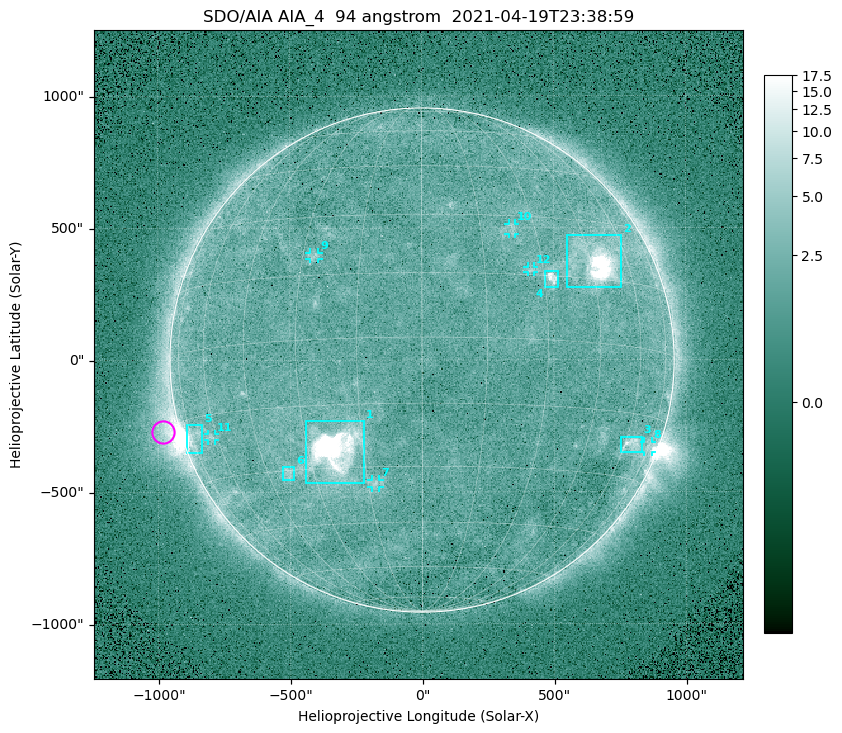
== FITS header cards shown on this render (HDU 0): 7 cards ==
TELESCOP= 'SDO/AIA '
INSTRUME= 'AIA_4   '
WAVELNTH=                   94
WAVEUNIT= 'angstrom'
DATE-OBS= '2021-04-19T23:38:59.12'
CTYPE1  = 'HPLN-TAN'
CTYPE2  = 'HPLT-TAN'

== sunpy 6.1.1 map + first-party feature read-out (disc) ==
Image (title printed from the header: SDO/AIA AIA_4  94 angstrom  2021-04-19T23:38:59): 512 x 512 px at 4.8 arcsec/px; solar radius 955 arcsec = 199 px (full disc in frame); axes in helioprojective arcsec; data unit not stated in the header (colour bar unlabelled)
Orientation: roll -0.138 deg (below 1 deg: not rotated)
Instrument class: DISC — disc imager (sunpy class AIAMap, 94 A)
Bright regions (active regions / flare kernels): reference = the median radial profile (limb darkening/brightening removed); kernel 5 px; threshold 5 sigma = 2.58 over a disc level ~1.77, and >= 1.15x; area >= 9 px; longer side >= 5 px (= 24 arcsec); searched inside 0.97 R_sun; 12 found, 12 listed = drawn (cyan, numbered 1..; 6 of them under ~33 arcsec drawn as corner ticks so the feature stays visible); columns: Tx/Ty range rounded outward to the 10 arcsec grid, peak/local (2 s.f.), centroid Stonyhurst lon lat
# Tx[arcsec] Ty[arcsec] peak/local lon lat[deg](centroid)
1 -440..-220 -470..-230 1240 -23 -26
2 550..760 270..470 62 +47 +19
3 750..830 -350..-290 4.4 +64 -22
4 460..520 270..340 7 +32 +14
5 -900..-830 -350..-240 6 -73 -19
6 -530..-480 -450..-400 3.2 -38 -30
7 -190..-160 -480..-450 3.2 -13 -34
8 840..870 -350..-310 3.1 +75 -22
9 -430..-390 380..410 2.9 -27 +20
10 330..360 470..520 2.7 +24 +27
11 -810..-780 -300..-280 2.8 -63 -20
12 400..430 330..360 2.7 +27 +16
Off-limb structures (1.02-1.3 R_sun): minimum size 50 px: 6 found; the strongest spans PA ~90..115 deg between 1.02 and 1.21 R_sun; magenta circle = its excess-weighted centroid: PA ~105 deg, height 1.07 R_sun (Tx ~-980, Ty ~-270 arcsec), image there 4.7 x the reference